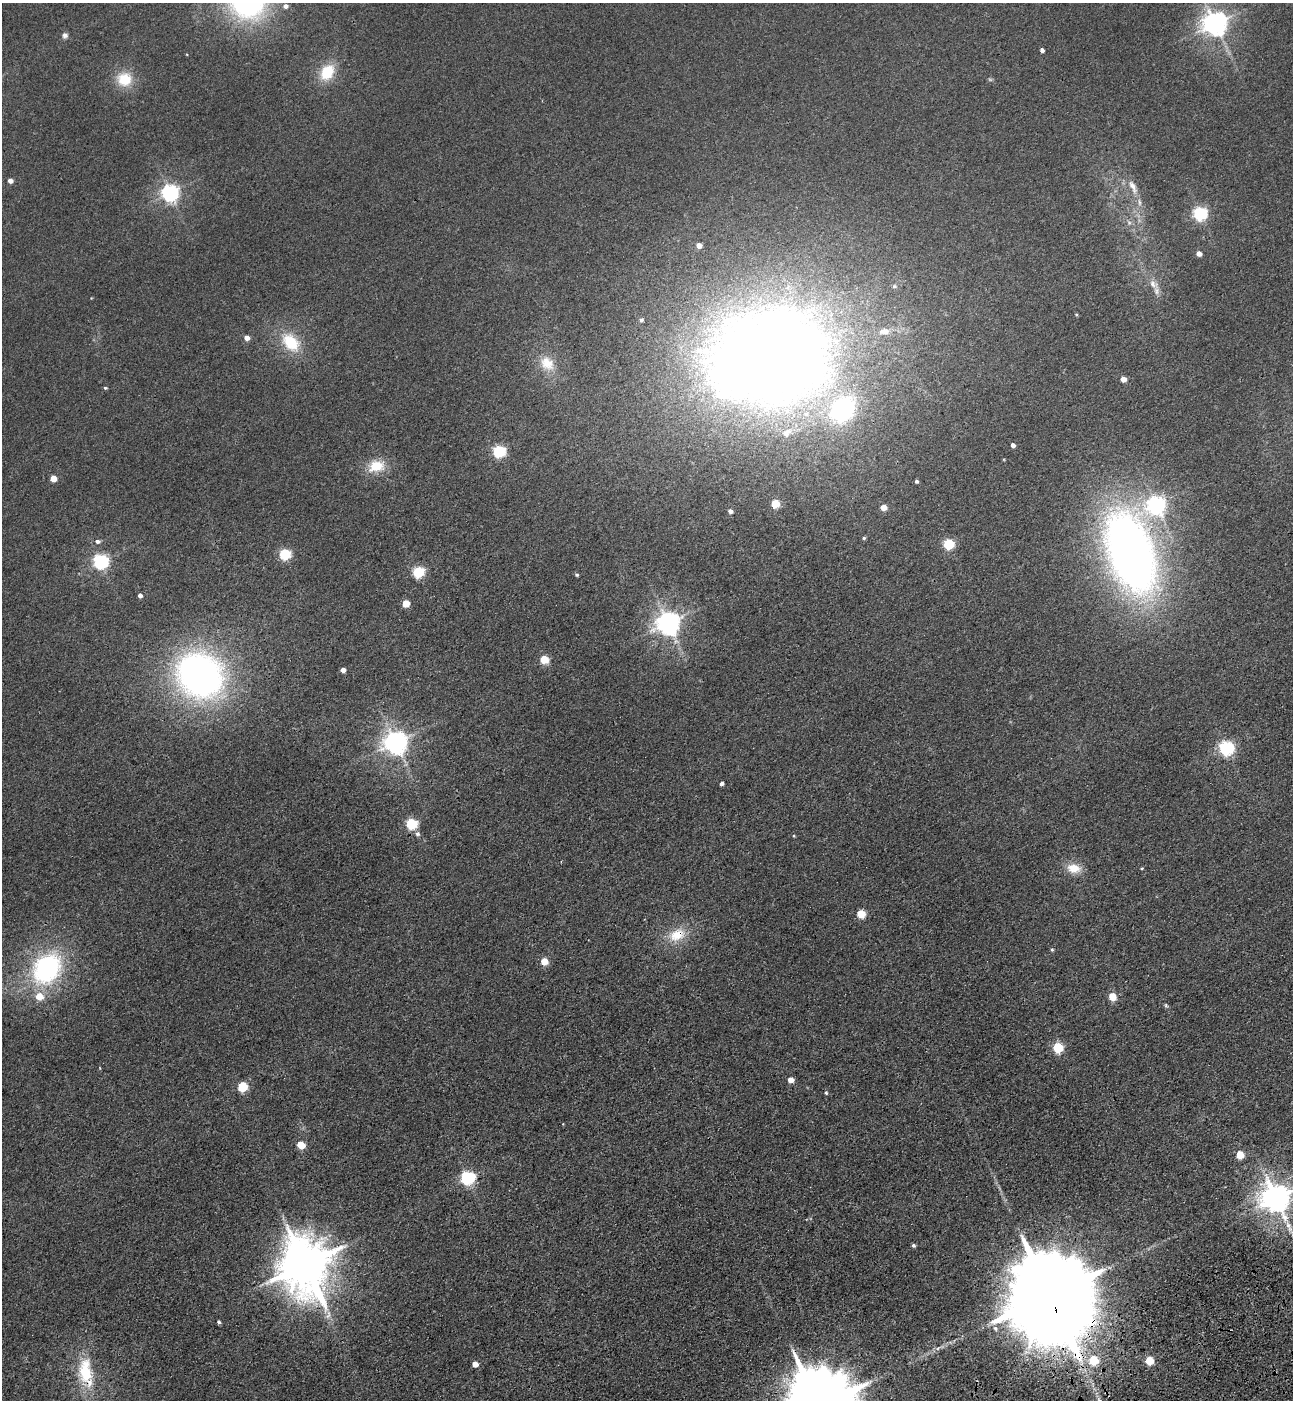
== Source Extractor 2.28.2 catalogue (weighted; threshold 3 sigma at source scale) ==
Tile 6 of 4 x 4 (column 2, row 2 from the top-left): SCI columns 1638-2928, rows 2908-4305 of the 5727 x 5814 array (HDU 1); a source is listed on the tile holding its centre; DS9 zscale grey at full resolution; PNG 1295 x 1402 px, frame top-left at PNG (2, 3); no overlay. Shown black and unused: <1% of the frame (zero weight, under 3 of 4 exposures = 6% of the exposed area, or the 3 px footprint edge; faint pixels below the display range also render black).
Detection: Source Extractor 2.28.2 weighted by HDU 2 'WHT'; one run over the whole footprint, this tile lists its part. Background 0.0395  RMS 0.0066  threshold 0.0299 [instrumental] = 3 sigma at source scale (4.5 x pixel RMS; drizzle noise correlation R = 1.50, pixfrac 1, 0.05/0.05 arcsec/px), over >= 5 px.
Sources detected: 83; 1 too faint to see at this stretch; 1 long thin detection or spike segment (spike, bleed or trail) — not listed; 3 inside a brighter listed object's ellipse — not listed separately; the other 78 listed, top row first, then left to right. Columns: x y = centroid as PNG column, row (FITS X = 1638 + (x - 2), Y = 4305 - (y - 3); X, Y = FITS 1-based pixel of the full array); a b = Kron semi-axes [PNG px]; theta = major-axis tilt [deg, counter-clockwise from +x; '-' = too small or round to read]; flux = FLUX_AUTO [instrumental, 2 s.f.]
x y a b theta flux
286 6 6 6 - 2.5
1215 24 8 7 - 670
65 35 7 7 - 2.2
1042 50 4 4 - 2.3
327 72 20 14 57 20
124 79 20 18 -5 17
10 181 4 4 - 4.2
1133 187 21 8 -63 6.9
170 193 6 6 - 270
1200 214 6 6 - 140
1129 223 6 6 - 1.6
699 246 4 4 - 4.8
1199 254 4 4 - 5.1
1153 284 15 10 -52 6.1
894 286 6 5 - 1.1
641 320 4 4 - 1.3
884 331 15 8 1 5.9
247 338 5 4 - 5.1
291 342 26 17 -45 25
767 357 119 88 9 1200
547 363 21 17 -44 13
1123 379 5 4 - 6.2
105 388 4 4 - 0.9
1013 445 4 4 - 2.8
499 451 6 5 - 98
376 466 21 15 11 15
53 478 5 4 - 11
916 481 3 3 - 1.4
775 504 5 5 - 27
1156 505 7 7 - 280
883 508 5 4 - 8.5
730 511 5 4 - 2.1
864 538 4 4 - 0.92
98 541 7 5 -3 2.1
948 544 5 5 - 57
1131 553 79 42 -73 510
285 554 6 5 - 67
100 562 6 6 - 180
418 572 6 5 - 77
577 575 5 4 - 0.88
140 596 4 4 - 2.5
406 603 5 5 - 13
668 623 8 7 - 590
544 659 5 5 - 25
343 670 4 4 - 3.8
200 675 43 38 -36 270
395 743 8 7 - 620
1226 748 6 6 - 170
721 784 4 4 - 1.8
411 824 6 5 - 68
417 834 6 6 - 1.8
1074 868 18 12 -8 10
1142 868 4 3 - 0.6
861 914 5 5 - 26
677 935 25 16 24 17
1052 950 4 4 - 0.76
544 961 5 5 - 15
47 968 38 30 55 97
1112 997 5 5 - 18
1166 1005 6 4 -69 0.96
1058 1048 5 5 - 53
791 1080 5 4 - 6.8
242 1087 5 5 - 43
826 1093 5 4 - 0.86
301 1145 5 5 - 17
1240 1155 5 5 - 20
467 1178 6 6 - 150
1276 1198 9 9 - 1100
913 1245 5 4 - 1.3
305 1265 16 13 -80 3800
1049 1295 29 19 -68 22000
219 1322 5 4 - 1.1
995 1328 7 5 -72 1.6
1093 1360 5 5 - 32
1149 1361 5 5 - 23
475 1364 5 4 - 6.2
86 1372 43 20 -82 35
1099 1399 7 5 -58 2
Overlapping masked pixels (flux is a lower limit): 3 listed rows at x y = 677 935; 1049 1295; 86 1372
Isophote crosses this tile's border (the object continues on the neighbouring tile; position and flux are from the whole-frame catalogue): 1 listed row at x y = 1276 1198